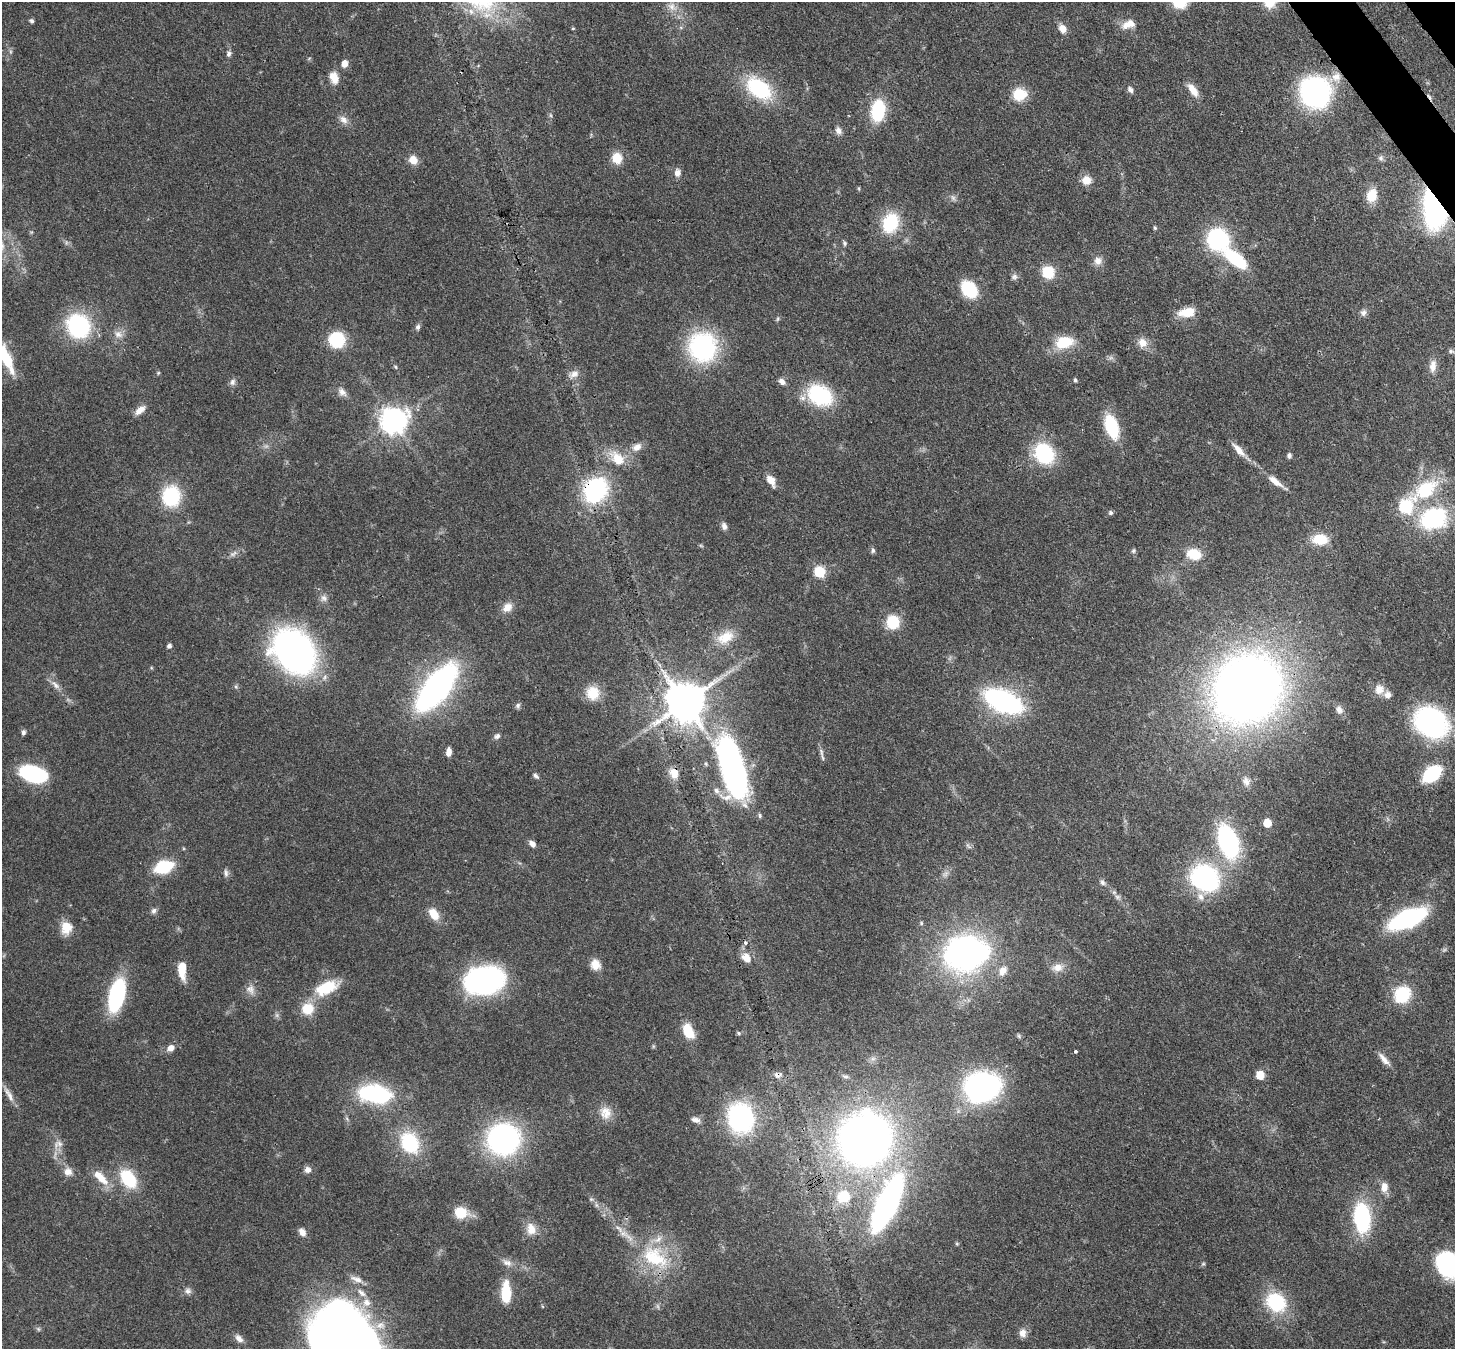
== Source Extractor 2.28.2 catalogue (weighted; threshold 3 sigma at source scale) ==
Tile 10 of 4 x 4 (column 2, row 3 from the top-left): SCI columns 1533-2985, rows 1695-3041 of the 5971 x 5942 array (HDU 1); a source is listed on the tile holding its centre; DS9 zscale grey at full resolution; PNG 1457 x 1351 px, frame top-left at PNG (2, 2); no overlay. Shown black and unused: <1% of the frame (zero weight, under 3 of 4 exposures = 7% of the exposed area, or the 3 px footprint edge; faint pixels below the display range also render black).
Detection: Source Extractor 2.28.2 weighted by HDU 2 'WHT'; one run over the whole footprint, this tile lists its part. Background 0.0752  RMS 0.0038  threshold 0.0172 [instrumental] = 3 sigma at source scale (4.5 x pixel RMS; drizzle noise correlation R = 1.50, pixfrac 1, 0.05/0.05 arcsec/px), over >= 5 px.
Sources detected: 190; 2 inside a brighter object's white glare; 2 cosmic-ray / hot-pixel residue — not listed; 5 inside a brighter listed object's ellipse — not listed separately; the other 181 listed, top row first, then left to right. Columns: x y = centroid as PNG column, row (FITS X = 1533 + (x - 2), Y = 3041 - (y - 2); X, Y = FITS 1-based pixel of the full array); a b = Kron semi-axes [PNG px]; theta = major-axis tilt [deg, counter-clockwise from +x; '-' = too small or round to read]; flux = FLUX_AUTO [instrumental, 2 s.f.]
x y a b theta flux
1179 2 13 12 - 12
1270 2 14 13 - 7.1
672 7 14 9 -40 3.6
31 21 6 5 - 0.83
1128 24 18 10 21 4.3
573 28 5 3 - 0.37
1062 29 10 8 -56 3.2
229 54 9 6 82 1.2
344 63 7 6 - 3
334 77 16 10 -73 4.2
1336 77 14 14 - 4.9
759 88 24 15 -38 33
1130 90 8 6 -56 1.4
1193 90 18 8 -55 4.2
1315 92 21 20 - 100
1019 94 15 13 6 9.4
878 111 15 10 84 29
550 115 6 4 -70 0.53
343 120 14 9 -45 2.4
838 131 10 8 -64 1.8
617 158 12 11 - 6.2
1381 158 7 6 - 1
413 160 8 8 - 4.8
677 173 10 8 85 2.2
1086 180 11 10 - 4
859 188 5 3 - 0.39
1372 195 16 12 72 6.8
953 198 8 6 -45 1.1
1434 208 32 17 -81 94
890 223 19 14 67 21
1155 228 5 4 - 0.58
1218 239 18 17 - 43
844 243 7 5 -74 0.71
1236 259 23 9 -39 28
1098 261 11 10 - 2.7
1048 272 11 10 - 12
1014 277 8 7 - 1.3
969 289 14 10 -51 25
1187 312 19 10 10 7.3
1363 313 9 8 - 1.5
777 319 6 4 70 0.55
78 326 18 16 -54 53
418 327 7 6 - 0.98
118 334 12 9 -19 2.6
337 340 13 12 - 21
1064 342 20 13 12 12
1142 343 12 11 - 3.8
703 347 21 19 -73 70
1451 351 8 5 -9 0.94
6 359 33 10 -67 12
1433 366 17 9 84 3.3
395 367 6 4 -60 0.53
158 373 5 4 - 0.44
574 374 15 10 22 2.7
1075 380 5 4 - 0.71
232 382 9 7 68 1.4
782 382 8 6 -42 1.9
342 392 13 9 -41 2.3
820 395 24 18 -30 33
140 410 14 7 38 3
394 421 9 9 - 420
1112 427 21 10 -72 24
637 447 14 9 32 3.2
1239 450 21 7 -48 4.2
1044 454 17 15 -60 33
1289 455 6 5 - 0.93
617 458 24 14 -43 8.4
771 480 14 8 -58 3.7
1275 481 20 7 -36 4.4
1426 489 39 22 34 23
595 490 18 14 56 60
171 496 20 17 87 23
1406 507 8 7 - 53
1111 513 6 5 - 0.94
1433 518 17 13 26 61
724 526 9 6 -80 1.6
1320 539 16 11 -1 9.5
701 546 6 4 -19 0.45
873 550 7 5 -90 0.82
1133 551 7 5 89 0.73
233 554 11 5 23 1.4
1194 554 16 12 -16 9
820 572 6 6 - 32
324 598 10 9 - 1.8
507 607 12 10 33 3.5
893 622 13 13 - 12
725 637 25 15 29 8.2
169 646 5 4 - 1.2
294 651 35 27 -45 170
55 685 16 7 -49 2.5
437 687 35 15 52 160
1247 689 54 48 49 400
1379 689 13 12 - 3.7
593 693 15 14 - 8.7
1003 701 27 13 -24 92
685 702 11 11 - 1400
518 705 7 6 - 0.97
1339 710 11 9 -55 2.1
1431 722 26 21 -50 78
23 732 6 5 - 0.99
497 736 8 6 35 1.2
448 752 9 5 85 2.5
821 752 13 5 -77 1.4
733 769 60 21 -74 140
674 773 15 11 -64 4.1
33 774 23 13 -17 39
1432 774 14 10 39 33
536 776 8 5 -46 1
1246 782 12 9 -77 2.3
716 791 9 7 -47 1.7
1267 823 6 5 - 10
1228 841 33 18 -71 52
532 844 8 6 -50 1.9
968 846 9 4 -54 0.73
164 867 14 9 19 24
226 873 11 5 -85 1.2
1205 878 32 26 -30 63
1102 882 8 5 -57 1.1
1117 897 8 6 -36 1.2
154 911 8 7 - 1.1
434 914 14 9 -55 5.5
1407 919 24 11 23 79
921 923 5 4 - 0.56
66 927 13 11 90 7.2
964 953 32 29 14 130
746 958 11 8 -48 4.7
595 964 14 11 -63 3.9
1058 967 16 10 7 3.6
182 969 19 8 -87 8.3
1003 971 15 10 66 3.6
483 980 36 25 7 73
326 988 30 15 24 14
250 989 14 10 -71 2.8
1402 994 16 14 50 18
117 996 31 14 75 42
308 1009 15 14 - 8.1
688 1031 15 9 -65 9.4
739 1033 7 4 -28 0.6
171 1048 8 7 - 2.6
1075 1051 3 3 - 0.84
1384 1059 21 6 -49 2.8
777 1075 10 8 -49 1.7
1260 1075 6 6 - 9.9
846 1077 8 5 -6 0.81
983 1087 27 23 17 100
375 1094 25 13 -8 53
9 1095 24 6 -60 2.9
606 1113 18 15 -84 5.3
740 1118 25 20 -79 65
696 1120 12 6 -17 1.7
503 1139 23 22 - 100
865 1139 40 39 - 270
410 1143 19 15 -64 28
59 1144 12 8 -15 2.1
308 1170 8 8 - 1.8
68 1172 11 11 - 3
100 1177 26 10 -45 6.7
128 1179 18 12 -55 20
1384 1187 12 8 -88 3.3
844 1197 16 16 - 10
591 1199 6 5 - 0.72
887 1204 43 14 65 140
596 1205 7 4 -71 0.78
461 1213 14 12 -12 8.9
1362 1218 22 12 -85 48
531 1229 17 13 -73 4.7
302 1232 10 7 -55 2.2
957 1244 5 5 - 0.45
655 1257 45 28 -34 28
507 1263 14 8 -19 2.6
1203 1264 6 4 18 0.51
1447 1264 23 19 -68 50
357 1279 18 7 -21 2.8
188 1291 9 8 - 1.5
361 1293 14 7 -44 2.5
506 1293 21 9 -90 15
1276 1302 25 20 -40 21
38 1329 6 5 - 0.63
1023 1333 11 9 79 2.3
239 1338 12 7 -47 2.2
347 1344 67 43 -55 580
Overlapping masked pixels (flux is a lower limit): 8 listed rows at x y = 1434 208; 595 490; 1247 689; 685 702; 674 773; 777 1075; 887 1204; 655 1257
Isophote crosses this tile's border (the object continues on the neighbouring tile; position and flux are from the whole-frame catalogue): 5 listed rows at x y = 1179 2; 1270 2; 6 359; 1447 1264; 347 1344